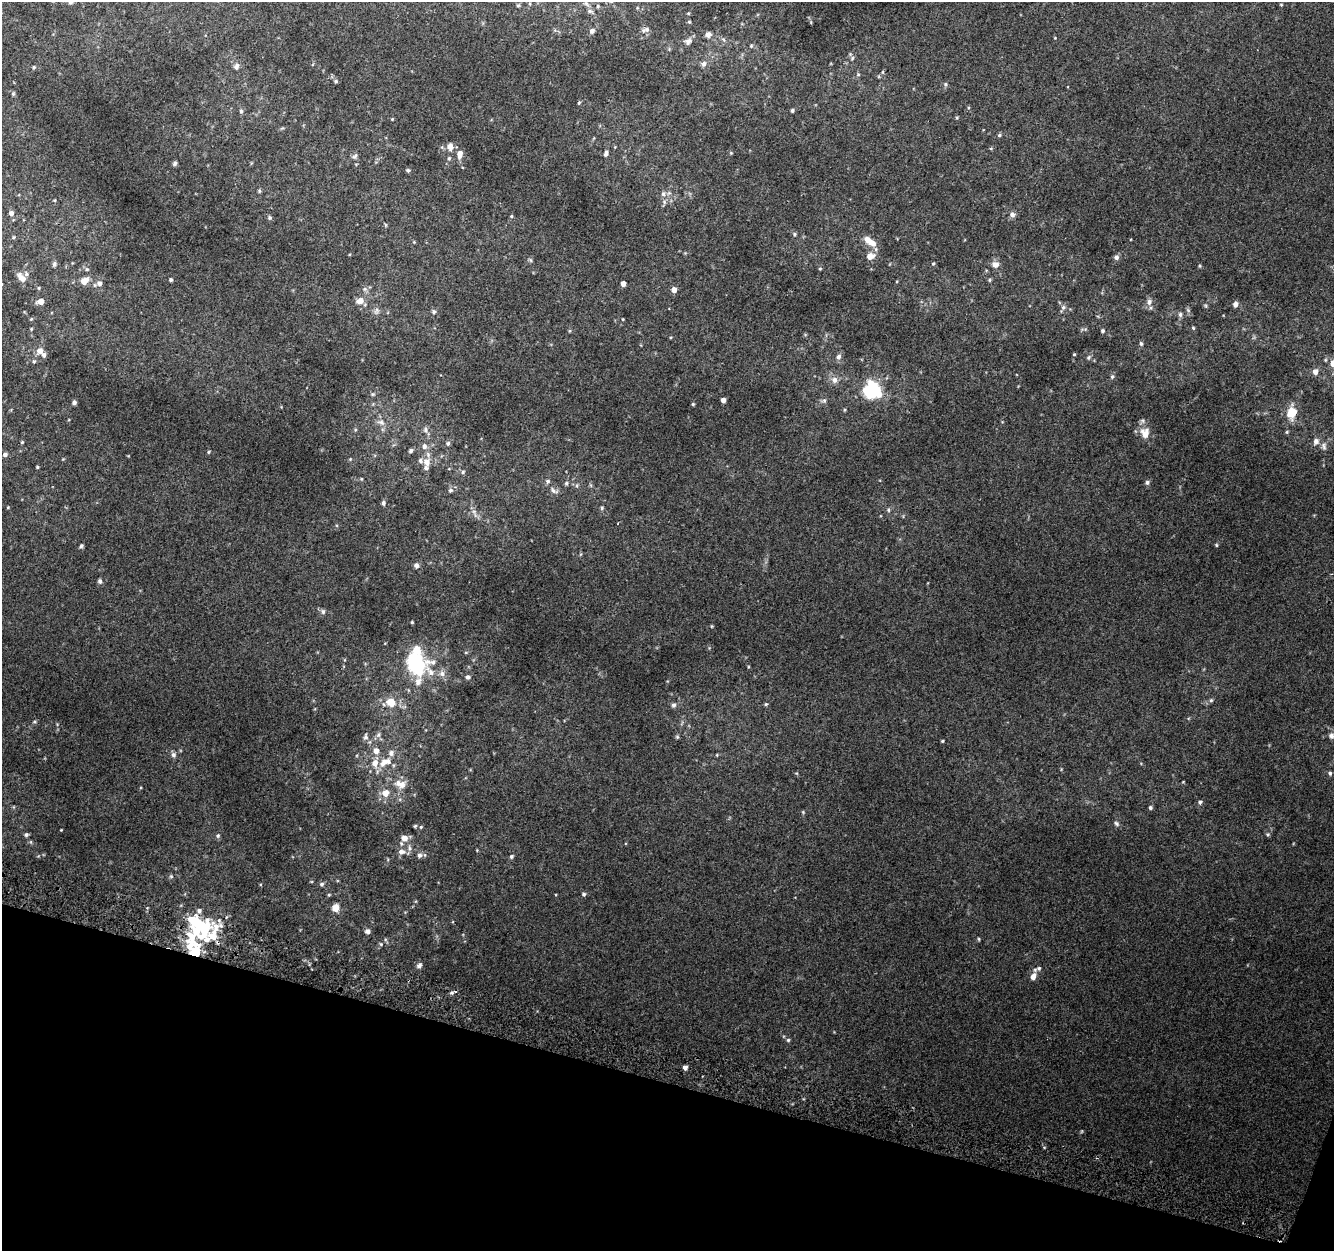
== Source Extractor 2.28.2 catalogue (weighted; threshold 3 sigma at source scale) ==
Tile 15 of 4 x 4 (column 3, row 4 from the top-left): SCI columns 2696-4027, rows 329-1577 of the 5374 x 5589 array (HDU 1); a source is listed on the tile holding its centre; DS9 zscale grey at full resolution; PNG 1336 x 1253 px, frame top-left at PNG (2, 2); no overlay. Shown black and unused: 14% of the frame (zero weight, under 2 of 3 exposures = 2% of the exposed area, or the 3 px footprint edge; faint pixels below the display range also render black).
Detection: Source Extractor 2.28.2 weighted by HDU 2 'WHT'; one run over the whole footprint, this tile lists its part. Background 0.0855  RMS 0.011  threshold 0.0512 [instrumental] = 3 sigma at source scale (4.5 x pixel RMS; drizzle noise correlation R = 1.50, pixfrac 1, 0.0396/0.0396 arcsec/px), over >= 5 px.
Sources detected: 206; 1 too faint to see at this stretch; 1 cosmic-ray / hot-pixel residue — not listed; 17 inside a brighter listed object's ellipse — not listed separately; the other 187 listed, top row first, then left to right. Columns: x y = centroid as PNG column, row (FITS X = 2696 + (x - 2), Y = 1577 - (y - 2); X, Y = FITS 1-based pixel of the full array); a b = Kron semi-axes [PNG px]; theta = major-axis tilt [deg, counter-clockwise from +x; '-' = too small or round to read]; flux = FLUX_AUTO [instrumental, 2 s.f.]
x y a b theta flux
70 2 5 5 - 2.6
586 4 9 5 -52 2.8
518 5 5 4 - 1.4
1281 5 5 3 - 0.96
598 6 5 4 - 1.3
688 13 5 3 - 1
689 22 5 4 - 1.4
646 30 11 6 23 4.5
592 31 5 5 - 4.8
708 34 7 6 - 4.8
724 40 6 4 -70 1.8
688 41 10 8 34 5.2
751 46 5 5 - 1.6
852 58 7 5 68 2.3
704 64 7 6 - 3.9
236 66 8 6 44 4.4
34 67 5 4 - 1.7
883 72 6 4 90 1.3
858 74 5 4 - 1.3
336 81 6 6 - 2.1
945 84 6 5 - 2.2
13 94 6 5 - 1.8
579 103 5 4 - 1.4
792 110 4 4 - 1.7
241 111 6 5 - 2.1
392 119 4 3 - 1
282 128 6 4 42 1.4
999 135 6 5 - 1.9
594 138 5 3 - 1
450 147 10 8 -85 7
991 148 5 3 - 1.1
606 153 8 5 70 3.7
731 153 5 4 - 1
460 154 9 6 83 8.2
355 156 9 6 50 3
449 158 6 5 - 2.1
175 163 6 5 - 2.3
408 170 5 4 - 2
259 191 5 5 - 1.4
663 194 8 7 - 4.4
54 200 4 4 - 0.91
664 202 7 5 -70 2.7
11 213 6 5 - 4.1
1012 215 8 7 - 4
511 216 5 4 - 1.3
270 218 5 5 - 2.1
386 225 6 4 -89 1.3
794 234 5 4 - 1.7
14 237 5 4 - 1.3
414 242 4 4 - 1
872 243 14 8 -16 11
870 256 10 8 15 9.7
1116 257 7 6 - 3.2
530 260 6 5 - 1.9
54 264 7 5 75 2.8
933 264 5 4 - 1.3
995 265 8 7 - 7.8
1200 266 5 4 - 1.2
87 269 6 5 - 1.9
820 269 4 4 - 1.1
21 277 15 8 -49 8.9
171 280 4 4 - 2.1
990 280 5 4 - 1.4
84 281 10 7 45 10
99 283 7 6 - 5.6
623 284 4 4 - 7.4
365 289 7 6 - 3.1
674 290 5 5 - 7.7
360 301 12 9 15 8.4
40 302 6 5 - 11
1149 302 7 7 - 5.2
1235 304 6 5 - 4.7
1205 306 6 4 -45 1.4
1063 307 7 6 - 3.5
376 311 11 7 69 4
434 312 6 5 - 2.3
1180 314 7 5 -89 2.7
31 319 5 4 - 1.2
623 319 3 2 - 0.87
1193 328 5 4 - 1.3
31 329 5 3 - 1.1
1084 329 10 4 2 2
1102 331 4 4 - 2
1141 344 6 4 -86 2.1
40 351 8 7 - 7.5
1074 354 4 4 - 1.1
838 357 7 6 - 4.3
1088 357 7 5 52 2.3
34 361 5 4 - 1.5
1333 363 7 6 - 9.6
1315 371 7 6 - 5.5
1112 377 7 5 63 2.1
834 380 8 8 - 6.6
871 390 18 16 -10 76
372 394 6 4 20 1.7
723 400 4 4 - 5.8
824 401 8 6 23 3.2
74 402 5 4 - 2.7
693 404 4 4 - 1.3
845 410 4 4 - 1.3
1291 412 13 9 82 23
381 422 12 7 -24 5.8
355 430 5 4 - 1.3
425 430 9 7 -89 3.8
1145 433 11 10 - 14
1316 441 9 7 72 5.2
22 442 4 4 - 1.3
448 443 6 5 - 2.3
424 446 7 6 - 4.8
1324 446 11 7 -85 4.1
411 451 5 4 - 2.7
209 452 5 4 - 1.4
5 455 5 4 - 3.3
350 459 4 4 - 1
426 462 11 8 90 10
37 467 4 3 - 1.2
463 472 6 5 - 1.9
361 479 5 4 - 1.3
548 481 6 6 - 2.7
1147 482 6 5 - 2.6
566 483 6 5 - 2.3
450 490 6 6 - 2.8
553 490 14 6 -31 4.8
383 503 6 5 - 2.8
8 507 4 3 - 0.91
602 508 5 5 - 1.9
888 510 6 5 - 1.9
475 513 16 5 -68 5.1
1216 545 5 4 - 1.2
81 546 6 5 - 1.9
416 565 7 6 - 3.4
100 581 6 5 - 2.9
323 611 8 6 -78 2.8
412 622 4 3 - 1.1
712 626 5 3 - 1.1
466 653 5 3 - 1.1
416 663 20 15 -53 130
442 674 9 8 - 5.6
468 677 6 5 - 2.8
418 682 14 8 73 8.2
1211 700 5 5 - 1.9
391 702 9 8 - 19
766 704 5 4 - 1.4
673 705 6 6 - 3
35 722 6 4 6 1.5
378 735 8 6 74 3.2
1331 736 7 7 - 4.1
365 737 10 6 80 3.5
677 737 6 4 -68 1.6
942 741 4 3 - 1.1
376 751 8 7 - 7.4
173 755 8 7 - 3.7
717 755 4 3 - 0.96
385 762 19 11 26 19
1330 773 5 5 - 2.1
401 784 17 12 -9 15
385 793 7 7 - 13
1200 802 6 5 - 2.5
1150 807 5 5 - 2.2
803 812 6 4 -46 1.2
1116 823 8 5 -35 2.6
415 826 4 4 - 1.5
421 827 5 4 - 1.4
61 830 3 2 - 0.74
1268 834 6 5 - 1.7
26 835 5 5 - 2.1
218 836 6 5 - 2.2
404 838 8 7 - 9
31 842 6 4 -72 1.3
401 852 10 7 2 5.5
420 855 7 6 - 4
511 856 6 5 - 2.1
171 876 6 5 - 1.8
322 884 6 6 - 2.3
584 894 5 5 - 2.1
329 895 4 4 - 1.2
335 908 7 6 - 12
202 928 30 24 -7 97
367 931 6 5 - 3.8
979 939 4 4 - 1.2
381 944 5 4 - 1.5
195 952 14 10 72 27
419 965 8 6 51 3.6
1039 968 7 6 - 3
1033 976 9 7 60 7.4
788 1040 5 5 - 1.7
685 1067 5 4 - 4.8
Overlapping masked pixels (flux is a lower limit): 2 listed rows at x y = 202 928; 195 952
Isophote crosses this tile's border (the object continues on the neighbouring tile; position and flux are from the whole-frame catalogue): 2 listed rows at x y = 70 2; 1333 363